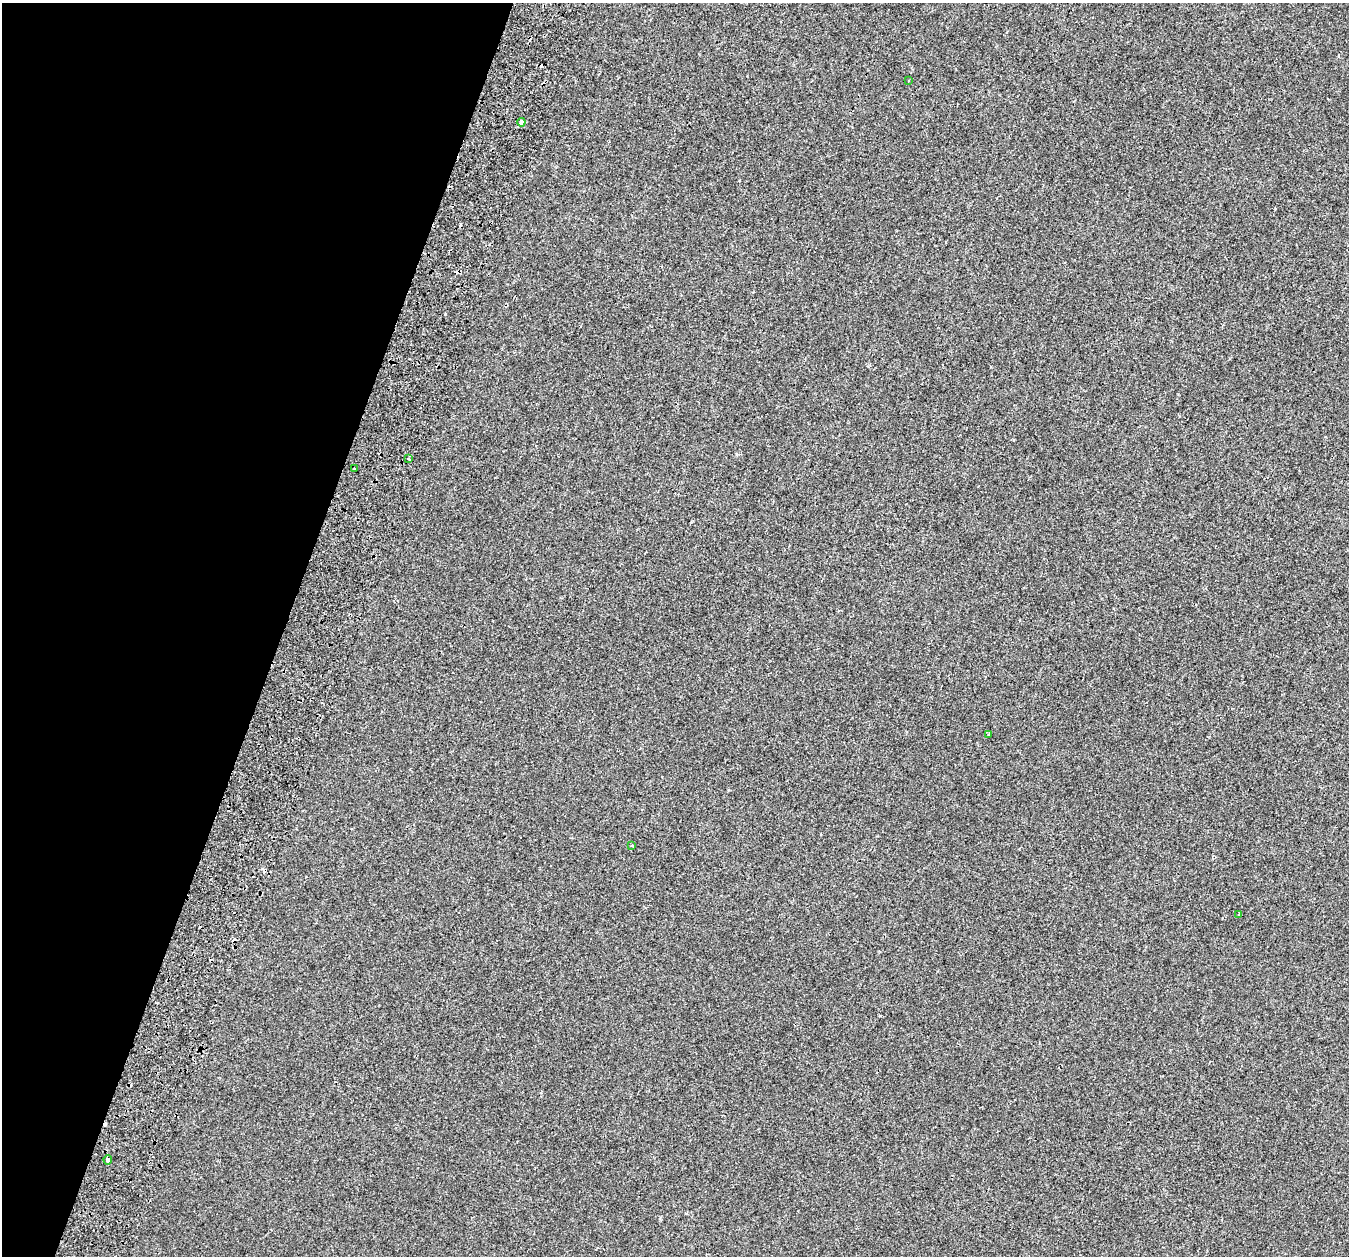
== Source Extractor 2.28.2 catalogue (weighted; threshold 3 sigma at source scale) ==
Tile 9 of 4 x 4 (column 1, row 3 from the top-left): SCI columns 102-1448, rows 1649-2902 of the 5583 x 5743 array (HDU 1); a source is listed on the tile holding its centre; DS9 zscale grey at full resolution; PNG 1351 x 1258 px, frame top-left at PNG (2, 3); each listed source drawn as its Kron ellipse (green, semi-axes under 4 px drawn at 4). Shown black and unused: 21% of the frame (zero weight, under 2 of 3 exposures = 7% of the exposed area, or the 3 px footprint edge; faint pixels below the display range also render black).
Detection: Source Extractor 2.28.2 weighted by HDU 2 'WHT'; one run over the whole footprint, this tile lists its part. Background 2.12e-04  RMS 0.0045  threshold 0.0204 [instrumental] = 3 sigma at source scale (4.5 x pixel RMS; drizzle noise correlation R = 1.50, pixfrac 1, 0.0396/0.0396 arcsec/px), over >= 5 px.
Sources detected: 15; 7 cosmic-ray / hot-pixel residue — neither listed nor drawn; the other 8 listed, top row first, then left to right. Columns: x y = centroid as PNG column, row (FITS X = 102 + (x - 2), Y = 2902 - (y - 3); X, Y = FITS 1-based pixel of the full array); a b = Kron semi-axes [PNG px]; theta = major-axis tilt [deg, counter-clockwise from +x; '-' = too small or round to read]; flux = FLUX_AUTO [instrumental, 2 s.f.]
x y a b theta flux
909 81 2 2 - 0.35
521 122 4 3 - 18
409 459 4 3 - 0.64
354 469 3 3 - 1.9
988 735 4 2 - 0.34
632 845 3 3 - 0.3
1239 914 3 2 - 0.33
108 1160 4 4 - 5.7
Overlapping masked pixels (flux is a lower limit): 1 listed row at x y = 108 1160